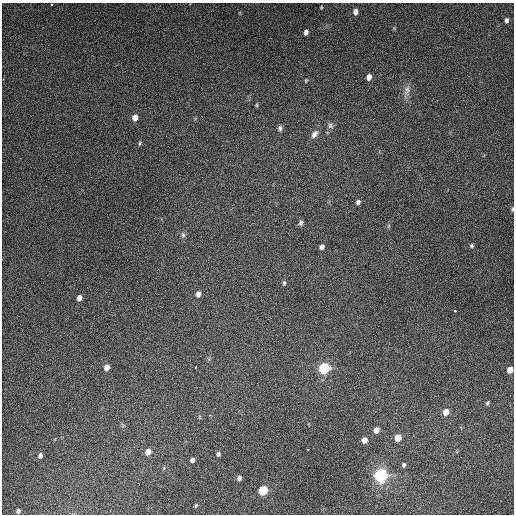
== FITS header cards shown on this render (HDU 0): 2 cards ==
NAXIS1  =                  512
NAXIS2  =                  512

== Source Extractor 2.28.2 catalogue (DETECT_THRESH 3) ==
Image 512 x 512 px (HDU 0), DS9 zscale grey, 1 PNG px = 1 image px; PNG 516 x 516 px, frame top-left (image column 1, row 512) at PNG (2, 3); no overlay
Background 4840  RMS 310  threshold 928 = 3 sigma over >= 5 px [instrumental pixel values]
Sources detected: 47; all 47 listed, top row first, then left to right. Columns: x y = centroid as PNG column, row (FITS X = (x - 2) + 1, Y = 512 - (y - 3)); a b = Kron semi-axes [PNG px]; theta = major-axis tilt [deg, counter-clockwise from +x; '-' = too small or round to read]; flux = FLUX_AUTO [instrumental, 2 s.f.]
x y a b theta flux
52 4 2 2 - 1.7e+04
321 7 5 3 - 2.1e+04
355 12 7 6 - 1.1e+05
506 20 5 4 - 4.9e+04
394 28 5 5 - 2.3e+04
306 32 5 4 - 8.2e+04
369 77 5 4 - 1.2e+05
306 80 4 4 - 2.1e+04
407 90 15 8 74 1.3e+05
257 105 5 4 - 2.4e+04
135 117 6 5 - 1.6e+05
330 126 8 7 - 6.5e+04
280 128 8 6 -88 5.5e+04
314 134 11 7 53 1.1e+05
140 143 6 3 76 2.6e+04
358 202 6 5 - 5.9e+04
512 209 5 4 - 2.4e+04
161 219 3 3 - 1.4e+04
301 223 7 5 61 5.5e+04
389 226 6 4 89 3.2e+04
183 235 9 6 -80 5.4e+04
472 246 6 5 - 3.7e+04
322 247 6 5 - 7.9e+04
284 283 6 4 89 3.4e+04
198 294 6 5 - 9.3e+04
79 298 5 5 - 1.1e+05
455 311 3 3 - 3.4e+04
107 367 6 5 - 1.4e+05
195 367 3 2 - 1.7e+04
324 368 8 7 - 1.1e+06
510 370 5 5 - 1.6e+05
487 403 5 4 - 3.2e+04
446 412 6 5 - 1.9e+05
199 417 6 4 -90 2.5e+04
376 430 6 5 - 1.3e+05
398 438 6 5 - 2.3e+05
364 440 6 5 - 1.3e+05
148 452 6 5 - 1.8e+05
218 454 5 5 - 5.0e+04
40 455 6 5 - 7.1e+04
192 460 5 4 - 6.4e+04
404 465 6 5 - 4.4e+04
381 475 10 9 - 1.7e+06
239 478 5 4 - 6.3e+04
263 490 7 6 - 6.9e+05
196 505 6 4 81 2.6e+04
18 511 4 4 - 4.3e+04
At the frame edge (FLAGS 8, measured only in part): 3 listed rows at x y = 52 4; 512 209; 510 370